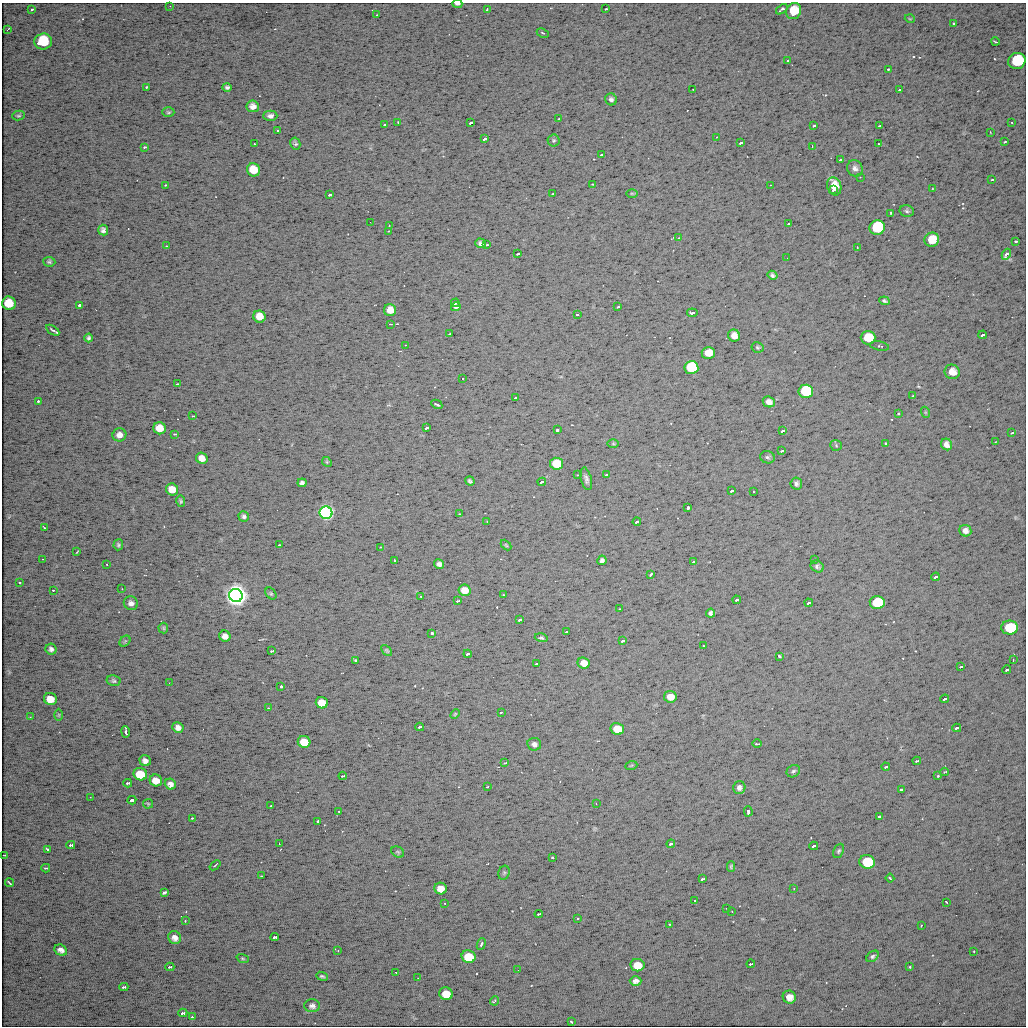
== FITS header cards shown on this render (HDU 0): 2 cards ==
NAXIS1  =                 1024
NAXIS2  =                 1024

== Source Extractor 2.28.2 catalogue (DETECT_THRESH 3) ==
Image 1024 x 1024 px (HDU 0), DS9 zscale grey, 1 PNG px = 1 image px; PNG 1028 x 1028 px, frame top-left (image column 1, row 1024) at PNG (2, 3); each listed source drawn as its Kron ellipse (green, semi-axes under 4 px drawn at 4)
Background 34.7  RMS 4.7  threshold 14.2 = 3 sigma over >= 5 px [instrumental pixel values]
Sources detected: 304; all 304 listed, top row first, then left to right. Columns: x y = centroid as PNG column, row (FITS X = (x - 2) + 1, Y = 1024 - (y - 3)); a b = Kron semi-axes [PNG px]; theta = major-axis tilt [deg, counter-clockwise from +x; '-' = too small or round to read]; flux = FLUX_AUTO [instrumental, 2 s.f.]
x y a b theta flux
457 4 5 2 - 9.0e+02
170 6 2 2 - 2.2e+02
487 9 3 2 - 2.8e+02
606 9 3 2 - 3.8e+02
782 9 6 3 39 8.5e+02
32 10 3 2 - 3.9e+02
794 11 8 7 - 7.2e+03
376 15 3 2 - 4.1e+02
910 19 5 3 - 2.5e+02
953 24 3 3 - 4.2e+02
8 29 4 2 - 2.9e+02
543 33 6 3 -27 3.5e+02
43 41 9 8 - 1.5e+04
995 42 4 2 - 3.6e+02
788 61 3 2 - 3.8e+02
1017 61 9 8 - 1.5e+04
888 69 3 2 - 3.1e+02
146 87 3 3 - 8.1e+02
227 87 5 4 - 6.9e+02
693 89 2 2 - 2.5e+02
899 90 3 3 - 9.0e+02
611 99 6 5 - 9.9e+02
253 106 6 6 - 2.0e+03
168 112 6 5 - 4.9e+02
18 116 6 4 14 5.3e+02
270 116 7 5 0 1.2e+03
559 119 3 3 - 5.2e+02
398 122 3 2 - 2.0e+02
1012 122 3 2 - 6.5e+02
471 123 4 2 - 1.2e+03
384 125 3 3 - 7.3e+02
813 126 3 3 - 5.3e+02
879 126 3 2 - 6.9e+02
277 131 3 2 - 3.7e+02
990 132 3 2 - 2.0e+02
716 137 3 2 - 1.9e+02
485 139 4 3 - 3.0e+04
554 140 6 6 - 5.5e+02
1004 142 3 2 - 3.4e+02
295 143 6 5 - 6.4e+02
740 143 3 3 - 8.0e+02
254 144 3 3 - 6.0e+02
878 144 2 2 - 2.3e+02
812 146 3 3 - 2.7e+02
144 147 3 3 - 8.3e+02
602 155 4 3 - 1.2e+03
841 160 4 3 - 1.8e+03
855 168 8 7 - 1.4e+03
253 170 7 6 - 6.9e+03
860 177 2 2 - 1.9e+02
992 180 3 2 - 4.0e+02
592 184 4 2 - 2.0e+02
165 185 3 3 - 5.4e+02
770 185 2 2 - 1.6e+02
834 186 9 7 -72 5.6e+03
933 189 4 2 - 2.4e+02
833 190 3 3 - 1.2e+03
632 193 6 4 -1 3.8e+02
552 194 3 3 - 5.0e+02
330 195 4 3 - 1.0e+03
907 211 7 5 -13 6.5e+02
890 213 3 2 - 2.4e+02
370 222 2 2 - 2.2e+02
788 224 3 3 - 8.5e+02
389 226 3 3 - 3.4e+02
877 228 8 7 - 3.1e+04
103 230 5 5 - 1.0e+03
389 231 4 3 - 4.8e+02
679 238 3 2 - 7.3e+02
932 240 7 7 - 6.2e+03
1016 241 3 2 - 6.3e+02
480 243 5 4 - 9.7e+02
487 245 3 3 - 4.1e+02
166 246 3 2 - 2.7e+02
857 247 3 3 - 3.8e+02
518 254 4 2 - 6.1e+02
1006 254 6 4 60 2.4e+03
787 258 2 2 - 9.4e+02
49 262 6 5 - 5.7e+02
772 275 5 4 - 8.0e+02
884 301 5 3 - 6.3e+02
9 303 7 7 - 8.0e+03
455 303 4 3 - 5.8e+02
80 305 4 3 - 2.5e+03
456 307 5 4 - 6.3e+02
617 307 3 2 - 3.8e+02
390 310 6 6 - 4.3e+03
692 313 5 3 - 1.8e+03
577 315 4 3 - 3.0e+03
259 317 6 6 - 4.7e+03
390 324 3 2 - 2.6e+02
53 330 7 3 -33 7.1e+02
449 334 3 2 - 5.4e+02
983 335 4 3 - 2.9e+03
734 336 6 6 - 2.4e+03
89 338 4 3 - 6.3e+02
868 338 7 6 - 8.3e+03
405 345 3 2 - 2.2e+02
880 346 9 4 -11 6.3e+02
758 347 6 5 - 5.1e+02
708 353 6 6 - 5.6e+03
691 367 7 6 - 3.2e+04
952 372 7 7 - 3.3e+03
463 379 3 2 - 4.0e+02
178 384 4 3 - 8.8e+02
806 391 7 6 - 3.3e+04
913 396 3 2 - 2.8e+02
516 398 4 3 - 2.2e+03
39 401 4 3 - 1.6e+03
769 402 6 5 - 1.7e+03
437 404 6 2 -28 4.8e+02
925 412 5 3 - 3.1e+02
898 413 3 3 - 4.6e+02
193 416 3 3 - 2.7e+02
160 428 6 6 - 6.0e+03
427 428 4 3 - 1.8e+03
557 430 3 3 - 8.7e+02
783 431 4 3 - 2.2e+03
1012 433 3 2 - 2.8e+02
174 434 3 3 - 5.5e+02
119 435 7 6 - 2.0e+03
995 442 3 2 - 2.6e+02
886 443 3 3 - 4.7e+02
613 444 6 4 -1 3.7e+02
946 444 6 5 - 1.6e+03
836 445 5 5 - 4.8e+02
782 451 4 2 - 6.3e+02
767 457 7 6 - 6.7e+02
202 458 6 5 - 3.2e+03
327 462 5 4 - 4.0e+02
557 464 6 6 - 1.5e+04
578 475 3 3 - 3.0e+02
607 475 4 2 - 1.1e+03
586 479 11 5 -77 1.2e+03
470 481 5 4 - 5.5e+02
542 482 4 3 - 2.1e+04
302 483 4 4 - 8.4e+02
796 483 6 6 - 9.9e+02
172 489 6 6 - 5.2e+03
732 491 4 3 - 1.4e+03
753 491 2 2 - 1.8e+02
181 501 6 4 -79 4.9e+02
688 508 4 3 - 1.3e+03
326 513 6 6 - 3.2e+05
460 514 3 2 - 5.1e+02
244 516 5 5 - 7.0e+02
487 522 3 2 - 2.6e+02
637 522 4 3 - 1.3e+03
44 528 4 2 - 2.7e+02
965 531 6 5 - 1.6e+03
118 545 5 5 - 6.0e+02
280 545 4 2 - 9.0e+02
506 545 6 3 -46 3.6e+02
380 547 3 2 - 2.8e+02
77 552 3 2 - 2.2e+02
43 559 3 2 - 3.1e+02
602 560 5 4 - 8.3e+02
815 560 2 2 - 2.0e+02
395 561 3 2 - 3.9e+02
694 562 4 3 - 1.9e+03
107 564 3 2 - 3.1e+02
439 564 5 4 - 9.7e+02
817 566 7 5 -32 8.3e+02
651 574 4 2 - 4.7e+02
936 577 4 3 - 2.2e+03
20 582 3 3 - 5.9e+02
122 589 2 2 - 2.3e+02
53 590 2 2 - 2.4e+02
464 590 6 5 - 4.6e+03
271 593 7 4 -49 4.9e+02
236 595 7 6 - 1.4e+06
503 595 3 2 - 5.0e+02
421 596 3 2 - 3.8e+02
737 600 4 3 - 8.4e+02
458 601 4 2 - 6.5e+02
877 602 7 6 - 2.2e+04
131 603 7 6 - 1.4e+03
809 603 4 3 - 2.9e+03
620 609 4 2 - 4.4e+02
711 613 4 4 - 7.4e+02
520 620 4 3 - 1.1e+03
163 628 5 4 - 4.0e+02
1010 628 8 7 - 1.9e+04
567 632 4 2 - 8.6e+02
432 633 3 3 - 6.7e+02
225 636 6 5 - 1.9e+03
541 638 6 4 -16 4.9e+02
125 641 6 4 45 4.7e+02
622 641 3 2 - 5.6e+02
703 646 3 3 - 4.1e+02
51 649 5 5 - 9.6e+02
387 650 6 4 -45 4.4e+02
272 651 4 2 - 7.2e+02
468 654 4 3 - 1.7e+03
779 656 3 3 - 7.1e+02
356 660 3 3 - 5.3e+02
1013 660 2 2 - 2.2e+02
584 663 6 5 - 3.9e+03
537 664 4 2 - 8.3e+02
961 667 4 2 - 4.7e+02
1007 670 4 3 - 7.9e+02
113 681 7 5 -13 6.5e+02
169 683 3 2 - 2.6e+02
281 686 3 3 - 8.9e+02
670 697 6 5 - 3.3e+03
50 699 7 6 - 5.2e+03
945 699 4 3 - 3.0e+03
322 703 6 5 - 7.2e+03
268 708 3 2 - 3.4e+02
501 712 3 2 - 3.3e+02
455 714 5 4 - 3.6e+02
59 715 6 4 89 3.7e+02
30 717 4 3 - 2.5e+02
420 727 4 3 - 1.5e+03
178 728 6 5 - 1.5e+03
957 728 4 3 - 1.9e+03
617 729 7 6 - 8.1e+03
126 732 5 2 - 5.3e+02
304 742 6 6 - 8.1e+03
534 744 7 6 - 1.1e+03
757 744 5 2 - 3.1e+02
145 761 6 5 - 1.4e+03
917 761 4 2 - 5.8e+02
505 763 4 2 - 3.2e+02
631 766 6 4 20 2.9e+02
886 767 4 3 - 6.2e+02
793 771 7 5 33 6.9e+02
944 772 4 3 - 4.0e+02
140 774 7 6 - 1.0e+04
343 776 4 2 - 7.4e+02
938 776 3 3 - 5.5e+02
156 780 6 6 - 3.9e+03
128 783 4 3 - 9.3e+02
170 784 6 5 - 1.6e+03
488 786 4 2 - 5.2e+02
739 787 6 6 - 1.2e+03
901 790 3 3 - 6.4e+02
90 797 3 2 - 3.4e+02
132 800 4 3 - 6.1e+03
148 804 5 4 - 3.5e+02
596 804 2 2 - 1.6e+02
271 806 3 2 - 4.7e+02
339 811 2 2 - 2.0e+02
748 811 5 3 - 1.8e+03
879 816 3 3 - 7.9e+02
193 818 4 2 - 6.7e+02
318 821 3 3 - 5.0e+02
279 844 3 2 - 3.8e+02
671 844 4 3 - 1.2e+03
71 845 4 3 - 1.7e+03
814 846 4 3 - 2.1e+03
47 849 4 3 - 7.6e+02
839 851 7 5 66 6.3e+02
398 852 7 5 -34 4.8e+02
4 855 4 2 - 3.3e+02
552 857 3 2 - 3.2e+02
867 862 8 6 -12 2.0e+04
215 865 6 2 40 3.0e+02
731 866 5 4 - 4.5e+02
46 868 4 3 - 7.2e+02
504 873 7 5 68 5.8e+02
262 876 4 3 - 4.3e+02
890 878 4 2 - 3.5e+02
702 879 4 2 - 1.2e+03
9 883 5 2 - 3.3e+02
441 888 6 5 - 4.9e+03
794 888 3 2 - 3.6e+02
164 892 4 3 - 7.4e+02
695 901 3 2 - 9.3e+02
947 902 3 2 - 4.2e+02
445 903 2 2 - 2.4e+02
727 909 2 2 - 2.1e+02
732 912 3 2 - 5.9e+02
539 914 4 2 - 8.3e+02
578 918 3 2 - 4.0e+02
185 921 3 3 - 3.9e+02
670 924 3 2 - 2.3e+02
921 926 3 2 - 2.5e+02
275 937 4 3 - 3.9e+03
175 938 7 6 - 1.7e+03
481 944 6 3 67 7.1e+02
61 950 6 5 - 1.5e+03
338 951 4 2 - 2.4e+02
974 951 2 2 - 2.2e+02
873 956 7 5 39 6.6e+02
469 957 7 6 - 1.3e+04
243 958 6 4 -20 4.0e+02
751 964 4 2 - 7.6e+02
637 965 7 6 - 4.8e+03
170 967 4 3 - 1.2e+03
910 967 3 2 - 2.9e+02
518 970 2 2 - 2.2e+02
396 972 3 2 - 4.4e+02
322 976 6 4 -21 6.0e+02
418 978 2 2 - 3.5e+02
636 981 6 5 - 1.3e+03
124 987 4 3 - 1.0e+03
446 994 7 6 - 6.0e+03
789 997 7 6 - 2.4e+03
494 1001 5 3 - 6.2e+02
312 1006 8 6 0 1.3e+03
183 1013 4 3 - 2.4e+03
192 1017 4 2 - 8.6e+02
571 1022 3 2 - 2.5e+02
At the frame edge (FLAGS 8, measured only in part): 2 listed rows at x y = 457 4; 4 855